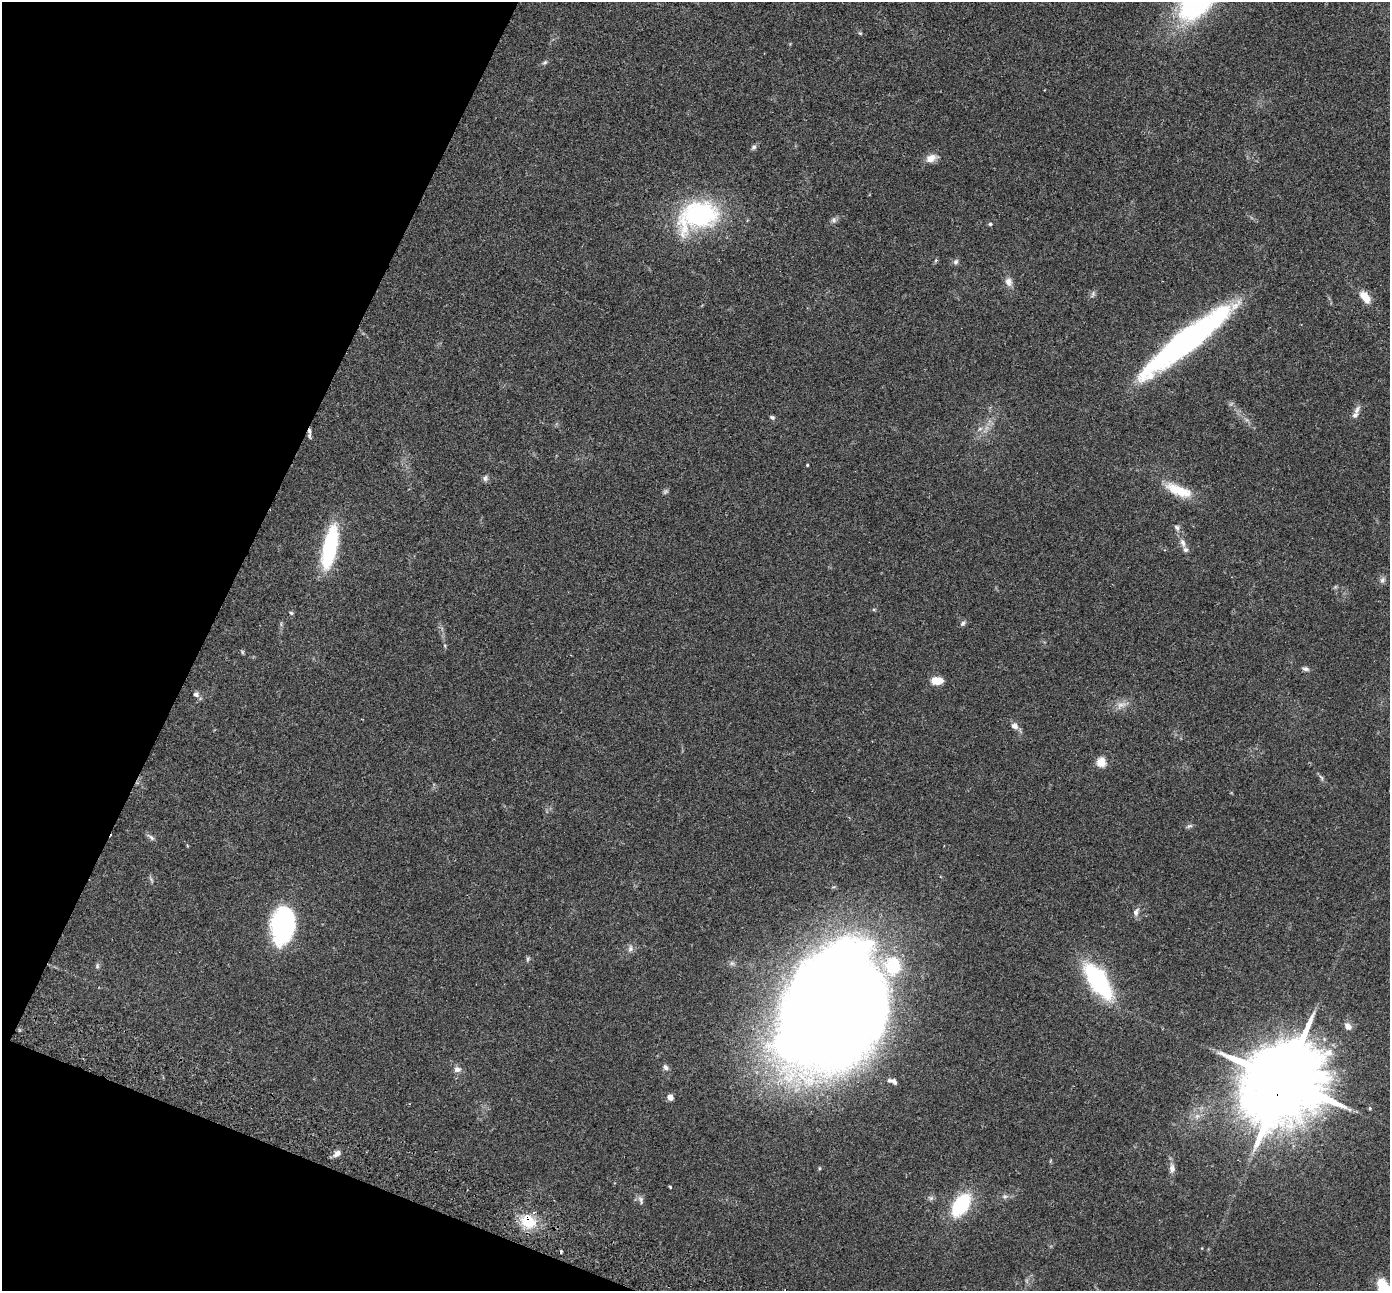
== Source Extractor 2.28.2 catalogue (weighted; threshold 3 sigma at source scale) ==
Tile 9 of 4 x 4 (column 1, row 3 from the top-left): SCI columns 28-1415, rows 1485-2773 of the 5610 x 5679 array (HDU 1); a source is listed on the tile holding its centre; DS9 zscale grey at full resolution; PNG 1392 x 1293 px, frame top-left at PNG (2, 2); no overlay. Shown black and unused: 20% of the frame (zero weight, under 2 of 3 exposures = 3% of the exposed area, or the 3 px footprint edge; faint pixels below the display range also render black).
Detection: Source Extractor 2.28.2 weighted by HDU 2 'WHT'; one run over the whole footprint, this tile lists its part. Background 0.109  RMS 0.0092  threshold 0.0414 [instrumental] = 3 sigma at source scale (4.5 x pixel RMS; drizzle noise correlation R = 1.50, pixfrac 1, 0.05/0.05 arcsec/px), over >= 5 px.
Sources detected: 70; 1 too faint to see at this stretch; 3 inside a brighter object's white glare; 2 cosmic-ray / hot-pixel residue — not listed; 3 inside a brighter listed object's ellipse — not listed separately; the other 61 listed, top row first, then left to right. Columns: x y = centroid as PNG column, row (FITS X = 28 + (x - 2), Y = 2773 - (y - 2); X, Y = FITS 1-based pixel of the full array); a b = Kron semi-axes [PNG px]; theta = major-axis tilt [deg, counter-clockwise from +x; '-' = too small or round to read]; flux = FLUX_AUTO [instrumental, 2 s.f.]
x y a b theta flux
860 33 6 4 -18 1.1
545 62 7 5 30 1.6
754 147 8 6 33 2.1
931 158 12 8 27 8.3
698 215 47 30 21 120
833 220 8 7 - 2.5
990 224 4 4 - 1.8
936 260 6 4 71 1.1
956 262 8 6 61 2.4
1008 282 11 9 -73 5.3
1093 294 9 5 70 2.3
1365 297 15 8 -53 13
1186 341 93 17 38 300
1357 410 14 7 61 4.2
772 417 6 5 - 1.6
980 429 6 5 - 2.2
807 465 3 3 - 0.8
485 478 9 7 84 2.5
1179 490 36 12 -22 24
665 492 8 5 41 1.8
1177 527 8 6 -52 2.5
1183 543 13 6 -68 4.7
330 547 43 13 78 78
1382 580 9 7 64 2.9
1335 587 6 4 45 1.2
291 613 5 4 - 1.3
963 623 8 6 46 2.2
242 652 6 4 -62 1.2
1306 669 9 5 -11 2.4
937 681 12 8 -3 12
196 695 9 7 -23 3
1014 726 8 7 - 4.7
1101 762 5 5 - 42
1321 777 10 4 -49 2
1189 826 9 4 26 1.8
151 837 13 5 -41 2.6
1136 912 11 7 66 3.7
283 924 36 22 84 120
630 949 11 7 79 3.5
528 959 7 4 71 1.5
97 966 7 5 80 1.7
893 966 20 17 -86 46
1098 981 34 14 -56 120
832 1000 107 58 84 2000
1348 1026 10 8 -43 4.9
666 1067 9 6 -48 2.9
457 1069 10 8 -9 4.1
894 1081 9 6 -51 2.8
1284 1081 27 18 60 16000
670 1097 5 4 - 9.9
1370 1108 5 4 - 1.1
1197 1116 8 5 45 2.8
337 1153 11 7 45 4.4
1172 1168 12 7 -88 4.9
670 1187 3 3 - 1.2
1005 1196 7 7 - 2.5
931 1198 5 5 - 2
641 1200 11 6 -75 3.1
961 1205 25 15 55 55
528 1221 19 16 -31 26
1385 1290 24 11 -61 37
Overlapping masked pixels (flux is a lower limit): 2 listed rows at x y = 1284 1081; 528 1221
Isophote crosses this tile's border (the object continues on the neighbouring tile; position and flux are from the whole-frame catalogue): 1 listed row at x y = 1385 1290